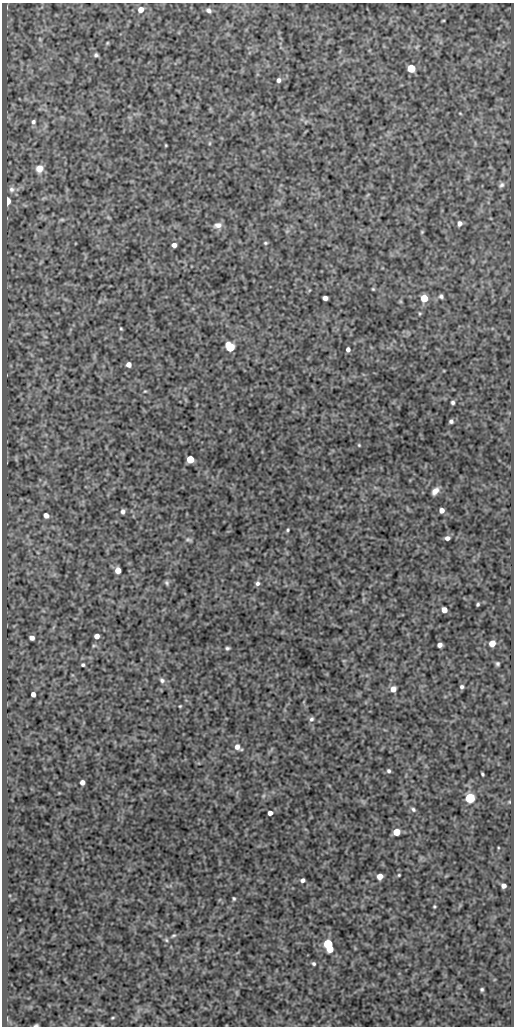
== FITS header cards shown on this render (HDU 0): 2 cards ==
NAXIS1  =                  512
NAXIS2  =                 1024

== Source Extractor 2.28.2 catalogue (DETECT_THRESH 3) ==
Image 512 x 1024 px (HDU 0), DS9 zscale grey, 1 PNG px = 1 image px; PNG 516 x 1028 px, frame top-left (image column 1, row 1024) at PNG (2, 3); no overlay
Background 80.4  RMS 0.49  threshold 1.48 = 3 sigma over >= 5 px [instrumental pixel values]
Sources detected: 82; all 82 listed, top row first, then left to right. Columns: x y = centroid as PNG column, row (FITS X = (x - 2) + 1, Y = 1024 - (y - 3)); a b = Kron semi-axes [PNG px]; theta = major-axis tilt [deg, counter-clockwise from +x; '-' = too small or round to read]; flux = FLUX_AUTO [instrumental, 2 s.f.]
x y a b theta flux
141 9 6 6 - 250
208 10 6 5 - 95
443 20 3 2 - 25
107 43 4 3 - 32
96 55 5 4 - 65
411 68 5 5 - 1100
278 80 5 4 - 99
460 113 5 3 - 26
33 122 6 5 - 72
210 143 5 3 - 34
166 145 3 2 - 26
39 169 9 8 - 270
501 185 8 6 48 82
11 189 8 7 - 120
8 201 5 3 - 610
62 220 6 4 0 44
459 223 6 5 - 110
218 225 10 7 8 170
422 232 4 4 - 32
265 243 5 4 - 39
174 245 4 4 - 150
373 289 4 3 - 31
441 296 5 5 - 69
325 298 5 4 - 150
424 298 5 5 - 640
121 329 3 2 - 32
230 347 6 5 - 1600
348 349 4 4 - 96
129 364 4 4 - 180
145 391 4 3 - 28
453 402 4 4 - 65
451 421 4 4 - 75
359 445 4 3 - 32
190 459 5 5 - 790
435 491 7 5 48 200
442 510 4 4 - 180
123 511 5 4 - 100
46 515 5 5 - 170
288 530 4 3 - 39
447 538 5 4 - 130
188 540 9 4 -10 62
118 570 5 5 - 300
167 583 7 5 -66 59
257 583 6 5 - 90
478 604 4 3 - 45
444 610 5 4 - 230
97 636 4 4 - 190
32 638 5 4 - 130
492 643 5 5 - 340
440 645 5 4 - 120
227 648 4 3 - 55
497 664 4 3 - 54
83 665 4 4 - 52
162 680 7 6 - 89
462 687 5 4 - 67
393 689 5 5 - 260
33 694 4 4 - 160
180 706 3 2 - 27
311 719 6 6 - 76
237 747 7 5 -39 180
389 771 5 5 - 65
482 774 4 3 - 42
82 782 4 4 - 150
263 796 6 4 71 47
470 798 5 5 - 2600
413 809 7 5 -40 68
270 813 4 4 - 150
396 832 5 5 - 610
399 875 3 2 - 31
380 876 5 5 - 300
303 880 4 4 - 100
504 886 4 4 - 150
234 899 4 3 - 42
434 906 3 2 - 34
173 935 7 4 22 50
166 940 6 5 - 52
328 944 6 5 - 2000
330 949 4 4 - 400
314 964 4 3 - 54
482 989 4 3 - 48
112 1018 6 3 31 36
36 1025 4 2 - 43
At the frame edge (FLAGS 8, measured only in part): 1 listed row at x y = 36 1025